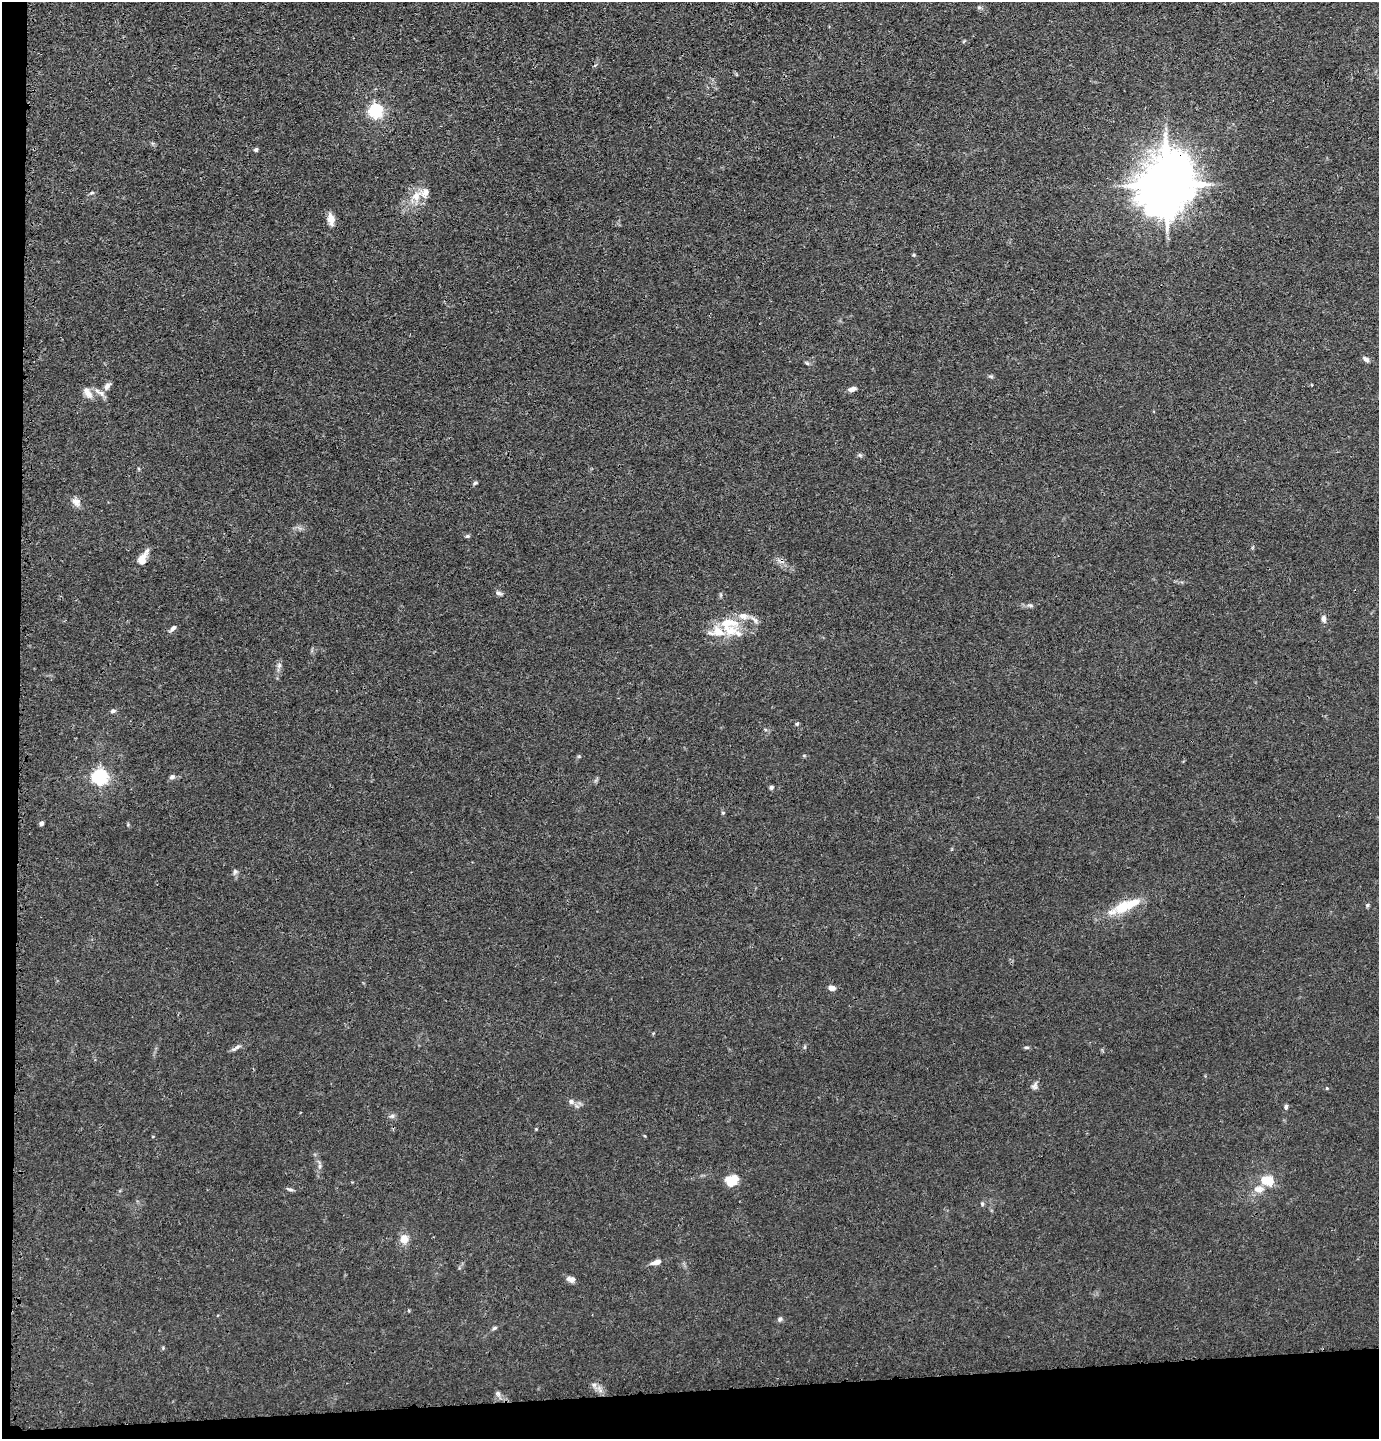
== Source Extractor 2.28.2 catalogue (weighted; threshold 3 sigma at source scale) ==
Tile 7 of 3 x 3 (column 1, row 3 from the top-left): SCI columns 98-1474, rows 22-1458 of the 4327 x 4353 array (HDU 1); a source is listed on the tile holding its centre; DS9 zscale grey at full resolution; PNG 1381 x 1441 px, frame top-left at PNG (2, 2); no overlay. Shown black and unused: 5% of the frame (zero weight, under 3 of 4 exposures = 3% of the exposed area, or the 3 px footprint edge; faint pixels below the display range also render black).
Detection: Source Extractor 2.28.2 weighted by HDU 2 'WHT'; one run over the whole footprint, this tile lists its part. Background 0.0142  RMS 0.0028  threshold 0.0124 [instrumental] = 3 sigma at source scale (4.5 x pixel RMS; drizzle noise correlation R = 1.50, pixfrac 1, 0.05/0.05 arcsec/px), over >= 5 px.
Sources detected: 67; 2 cosmic-ray / hot-pixel residue — not listed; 7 inside a brighter listed object's ellipse — not listed separately; the other 58 listed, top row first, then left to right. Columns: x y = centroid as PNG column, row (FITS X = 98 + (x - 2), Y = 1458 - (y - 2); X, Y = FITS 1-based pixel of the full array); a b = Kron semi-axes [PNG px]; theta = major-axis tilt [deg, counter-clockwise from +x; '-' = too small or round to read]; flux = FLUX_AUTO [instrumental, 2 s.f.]
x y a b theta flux
979 7 6 5 - 0.48
375 110 6 5 - 63
256 150 5 5 - 0.55
1166 185 18 14 74 1600
92 193 6 4 2 0.36
416 196 17 12 58 4
331 219 15 8 -79 2.2
914 255 5 4 - 0.29
1366 359 10 5 -37 0.87
807 363 7 4 -44 0.42
991 376 6 4 -19 0.4
107 386 10 7 63 1.2
852 389 8 5 20 1.4
88 393 16 8 -58 2
101 393 12 7 -24 1.4
860 455 7 4 -44 0.45
475 483 6 5 - 0.44
76 502 11 10 - 1.7
467 536 6 4 20 0.44
142 560 12 8 75 3.7
498 593 10 5 -15 0.72
1030 605 10 4 -5 0.67
1324 619 7 5 -82 1.2
729 622 33 12 -5 7
173 628 9 5 47 0.9
279 665 9 6 64 0.81
113 711 7 5 18 0.6
797 724 5 5 - 0.38
100 776 6 6 - 82
172 777 8 6 18 0.73
771 787 5 4 - 0.6
723 813 5 4 - 0.34
41 823 5 4 - 0.72
235 871 8 6 88 0.67
1367 905 5 5 - 0.42
1124 906 26 15 18 6.6
832 988 8 5 -7 1.4
237 1047 12 4 37 0.84
1026 1047 7 3 0 0.43
1035 1086 11 7 79 0.94
1327 1088 4 3 - 0.25
571 1101 8 6 -33 0.97
1286 1107 7 5 85 0.55
392 1116 8 6 2 0.72
536 1129 4 4 - 0.21
320 1166 7 4 89 0.59
732 1180 15 11 31 4.5
1266 1181 15 10 -12 6
289 1189 11 3 -18 0.55
1258 1189 15 9 4 2.5
982 1204 6 4 -71 0.42
404 1239 10 9 - 2.7
656 1262 13 6 17 1.6
571 1279 10 7 -11 1.4
780 1319 7 6 - 0.61
494 1328 7 4 27 0.48
594 1385 7 6 - 0.9
498 1393 9 6 -49 0.83
Overlapping masked pixels (flux is a lower limit): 1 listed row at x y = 1166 185